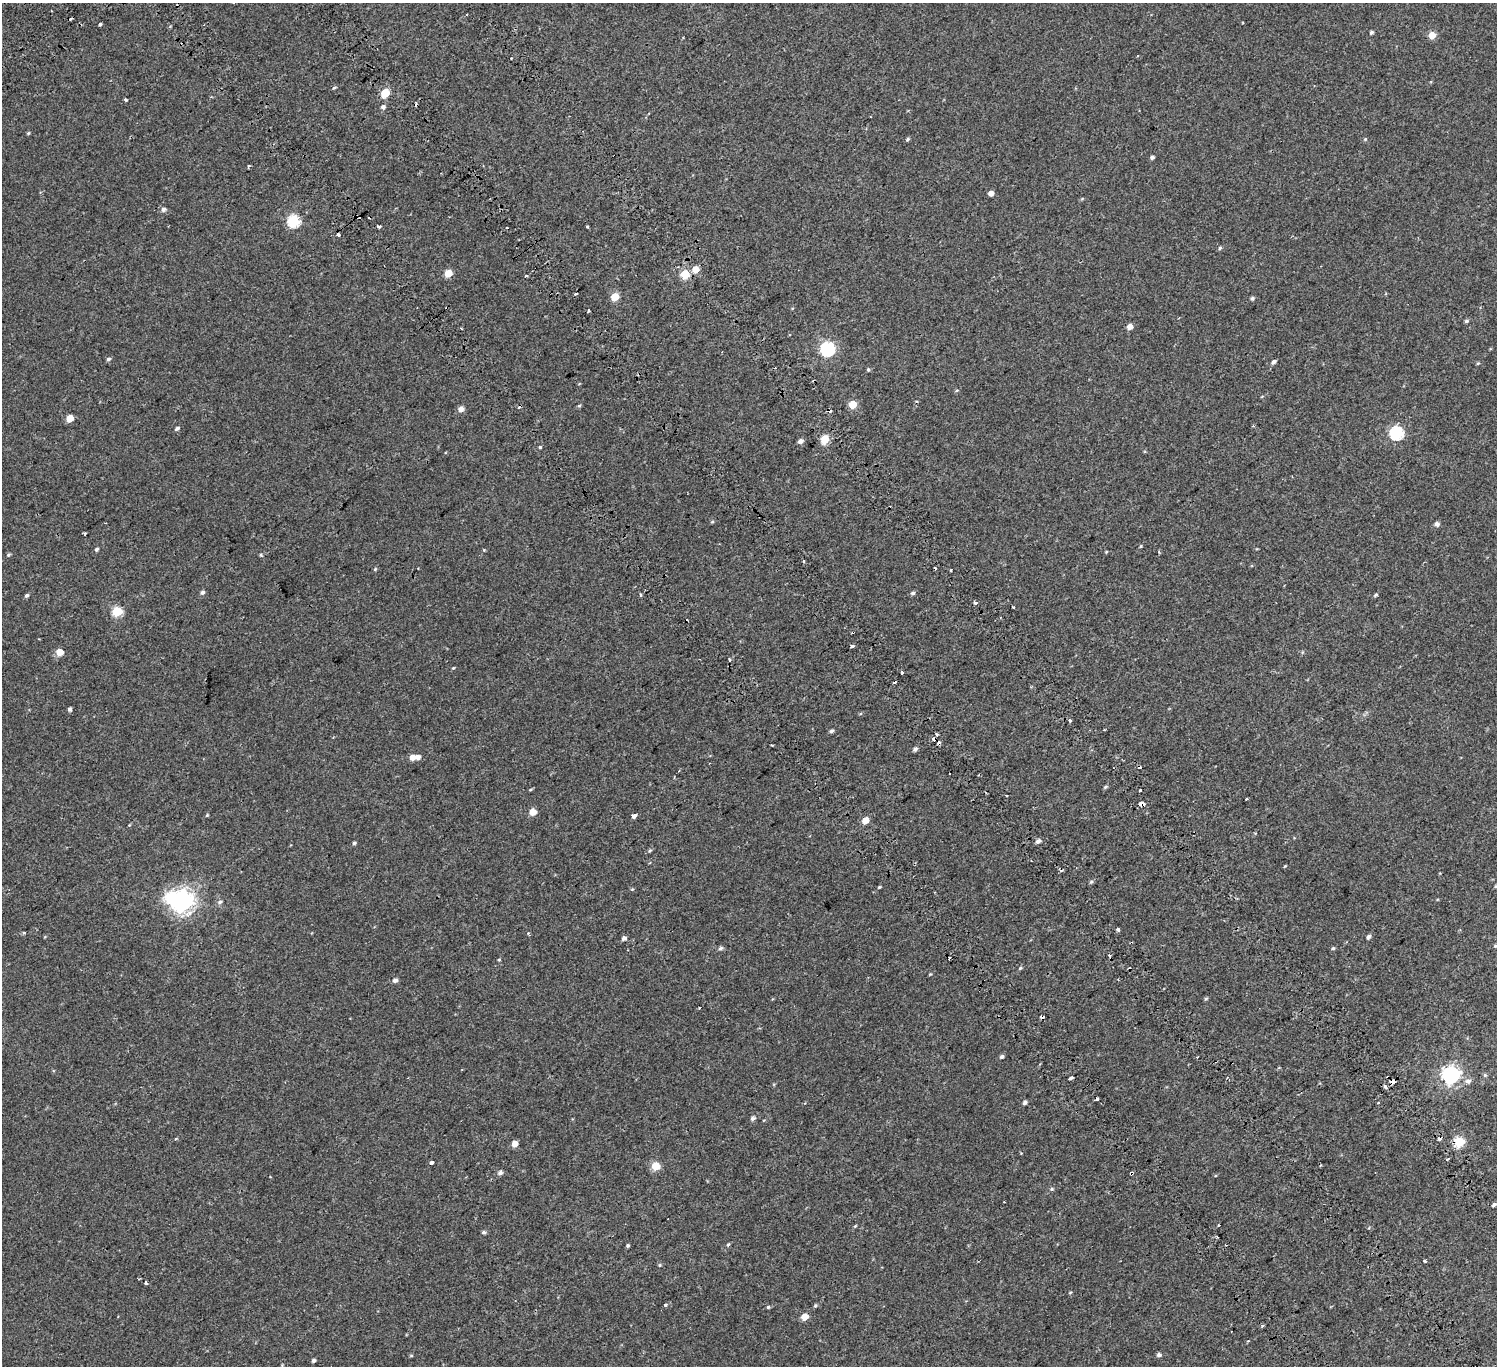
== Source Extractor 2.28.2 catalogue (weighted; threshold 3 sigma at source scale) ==
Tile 6 of 4 x 4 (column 2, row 2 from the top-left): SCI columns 1674-3168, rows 3173-4536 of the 6334 x 6281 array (HDU 1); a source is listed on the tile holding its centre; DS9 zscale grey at full resolution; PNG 1499 x 1368 px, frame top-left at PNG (2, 3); no overlay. Shown black and unused: <1% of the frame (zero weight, under 2 of 3 exposures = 11% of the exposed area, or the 3 px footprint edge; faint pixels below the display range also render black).
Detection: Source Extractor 2.28.2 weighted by HDU 2 'WHT'; one run over the whole footprint, this tile lists its part. Background 0.00445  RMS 0.004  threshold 0.018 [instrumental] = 3 sigma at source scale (4.5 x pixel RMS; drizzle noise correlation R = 1.50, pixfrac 1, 0.0396/0.0396 arcsec/px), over >= 5 px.
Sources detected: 176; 29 cosmic-ray / hot-pixel residue — not listed; the other 147 listed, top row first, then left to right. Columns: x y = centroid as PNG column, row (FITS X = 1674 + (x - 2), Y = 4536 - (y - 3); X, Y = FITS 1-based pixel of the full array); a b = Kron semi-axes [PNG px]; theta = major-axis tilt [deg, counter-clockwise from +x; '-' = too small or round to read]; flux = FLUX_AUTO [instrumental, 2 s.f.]
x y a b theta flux
100 24 3 3 - 0.6
1371 32 4 3 - 0.74
1432 35 5 5 - 6
334 87 6 4 44 0.5
385 93 5 5 - 12
125 99 4 3 - 0.48
383 107 6 5 - 0.93
28 133 5 4 - 0.4
908 139 5 4 - 0.57
1365 139 5 4 - 0.42
1152 157 4 4 - 0.76
248 166 5 2 - 0.35
991 193 4 4 - 2.1
1082 199 6 3 20 0.37
163 209 6 5 - 1.1
293 221 6 6 - 36
379 227 4 3 - 1.1
587 227 3 3 - 1
1220 248 5 5 - 0.64
696 269 5 5 - 4.7
448 273 5 5 - 6.4
685 274 5 5 - 14
526 276 3 3 - 1.7
576 294 4 3 - 1.9
615 297 5 5 - 9.4
1252 298 4 4 - 0.76
588 310 3 3 - 1.7
1466 321 5 4 - 0.64
1130 327 5 4 - 2.6
828 349 6 6 - 62
108 359 5 4 - 0.7
1274 362 6 4 42 0.98
1478 363 5 4 - 0.39
868 370 5 4 - 0.44
957 390 6 3 18 0.36
917 401 4 3 - 0.38
853 404 5 5 - 8.5
579 406 5 4 - 0.43
461 409 6 5 - 2
70 418 5 5 - 5.6
177 428 6 4 34 0.76
1396 433 6 6 - 43
825 439 5 5 - 11
800 441 5 5 - 1.4
540 447 4 4 - 0.38
712 522 5 3 - 0.39
1437 524 5 5 - 1.2
85 534 4 3 - 0.39
1141 546 4 3 - 0.34
96 549 5 5 - 0.62
484 550 4 3 - 0.31
1106 552 4 3 - 0.29
1159 552 4 3 - 0.35
8 555 5 4 - 0.54
261 555 5 4 - 0.41
804 561 3 3 - 0.44
375 569 5 4 - 0.46
951 570 3 2 - 0.5
202 592 6 5 - 0.87
913 593 6 4 15 0.72
27 595 5 4 - 0.67
641 595 3 3 - 0.53
1376 595 5 4 - 0.57
975 603 3 3 - 1.4
1013 607 3 3 - 0.49
117 611 6 5 - 19
852 646 4 3 - 2.3
59 652 5 5 - 4.8
730 660 5 3 - 0.88
453 668 4 3 - 0.33
902 673 3 3 - 19
69 709 4 4 - 0.81
1070 720 4 3 - 0.77
831 731 4 4 - 0.77
772 745 3 2 - 0.83
915 749 5 4 - 0.86
412 757 5 5 - 2.6
418 757 6 5 - 1.6
1105 787 5 4 - 0.54
530 790 5 3 - 0.37
1140 790 3 3 - 1.1
1006 796 3 2 - 0.79
1246 799 3 3 - 0.62
1141 804 6 4 -3 10
532 812 5 5 - 4.8
207 815 4 4 - 0.33
634 816 5 4 - 3.5
865 821 5 4 - 5.2
1038 841 5 5 - 1.2
354 843 4 4 - 0.58
650 851 6 4 44 0.51
1285 866 4 2 - 0.3
1091 882 6 5 - 0.54
879 887 4 3 - 0.35
632 889 5 4 - 0.39
182 901 9 8 - 300
220 902 7 5 18 0.78
1118 929 3 3 - 1
528 933 5 3 - 0.6
1368 937 5 4 - 0.92
624 938 5 5 - 1.1
1495 946 6 5 - 0.58
720 948 6 5 - 0.87
1333 948 5 4 - 0.49
1109 955 3 3 - 0.76
499 960 4 3 - 0.42
1020 968 5 4 - 0.45
930 974 4 4 - 0.3
395 981 6 5 - 1.2
1206 999 6 4 28 0.45
1042 1017 4 3 - 1.3
1002 1057 5 4 - 0.73
1451 1075 7 7 - 120
1485 1075 5 5 - 0.58
1070 1078 4 3 - 1.2
1468 1081 7 6 - 1.4
1393 1082 4 4 - 3.8
1385 1086 4 3 - 1.5
1025 1102 4 4 - 1
753 1118 5 5 - 0.94
1459 1142 5 5 - 25
514 1144 5 5 - 3.4
1447 1159 3 2 - 0.98
431 1162 4 3 - 4.9
656 1166 5 5 - 12
500 1172 6 5 - 1.1
1131 1173 4 3 - 1.3
1052 1189 5 4 - 0.49
1004 1202 3 2 - 0.26
1494 1204 5 4 - 0.82
855 1226 5 3 - 0.38
484 1232 5 5 - 0.7
728 1245 6 4 61 0.51
628 1246 4 4 - 0.54
1425 1261 3 3 - 0.66
660 1265 5 4 - 0.4
139 1279 4 2 - 0.34
146 1283 5 3 - 0.55
1070 1293 5 3 - 0.31
665 1305 3 3 - 2.3
815 1306 5 4 - 0.52
768 1307 4 4 - 0.48
804 1317 5 5 - 5.7
1159 1355 5 4 - 0.99
411 1356 5 3 - 0.36
314 1360 4 4 - 0.92
282 1365 4 4 - 0.28
Overlapping masked pixels (flux is a lower limit): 5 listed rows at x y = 1141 804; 1042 1017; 1393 1082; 1459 1142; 1131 1173
Isophote crosses this tile's border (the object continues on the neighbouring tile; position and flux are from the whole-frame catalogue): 1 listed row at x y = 1495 946